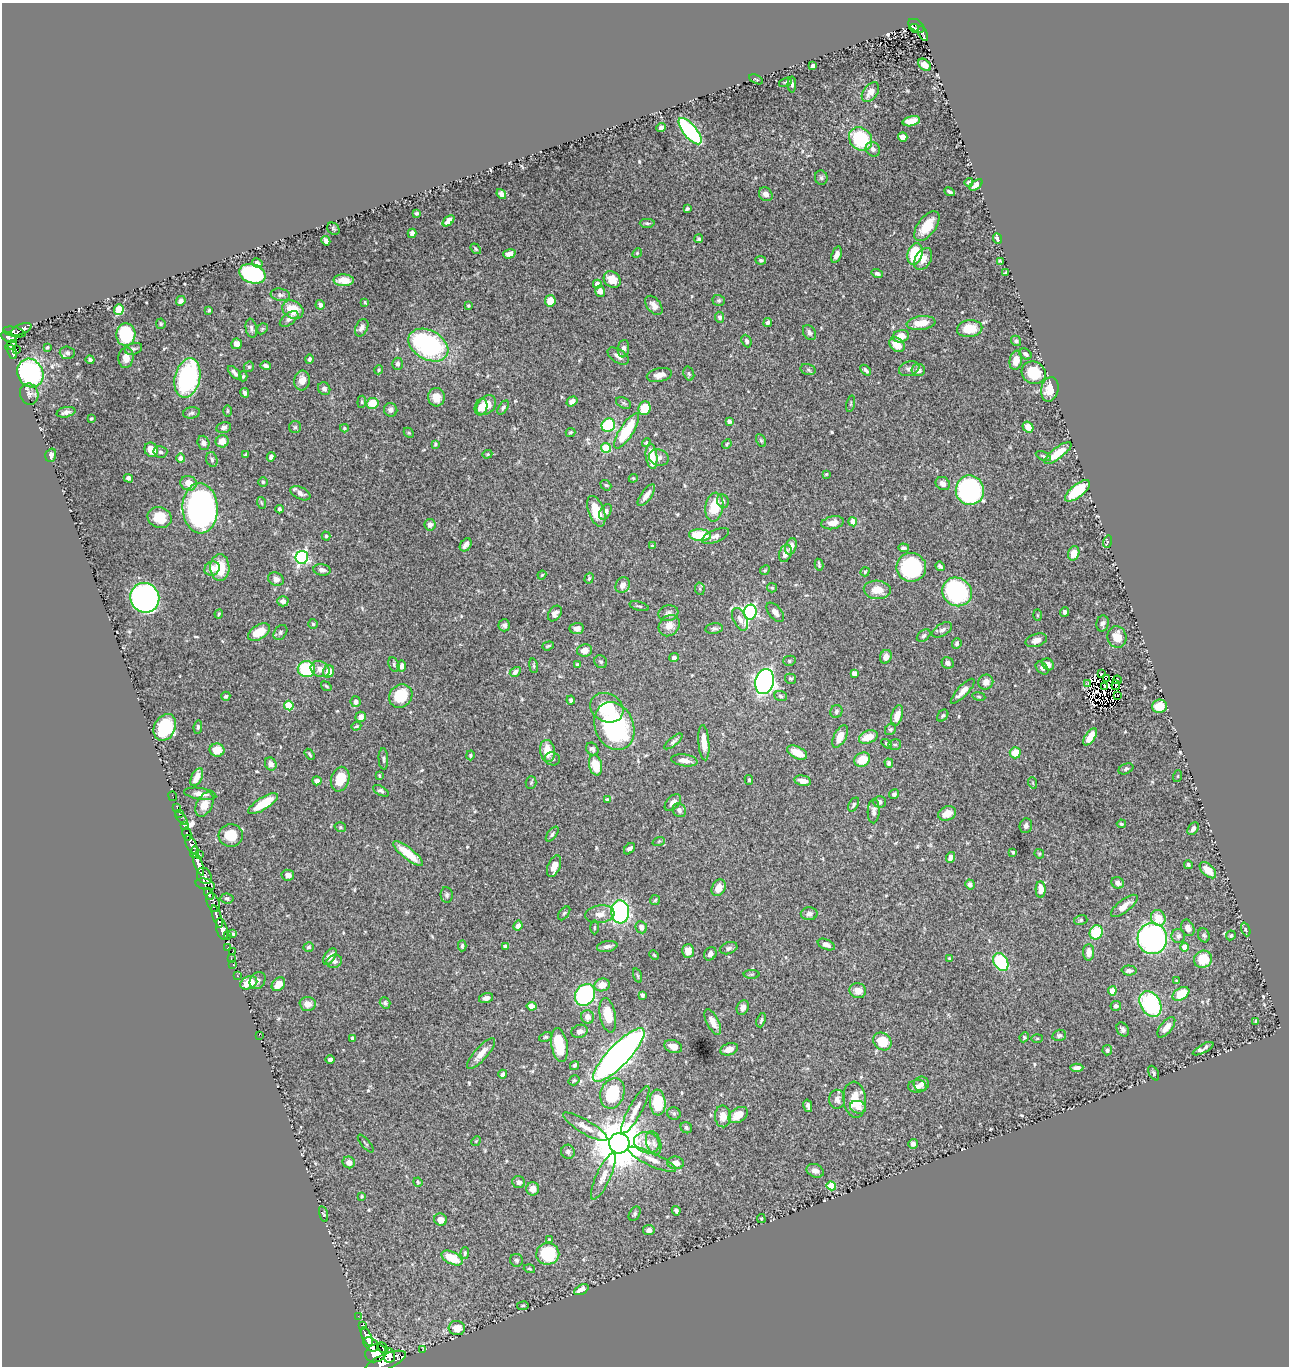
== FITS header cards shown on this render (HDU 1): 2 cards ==
NAXIS1  =                 1287
NAXIS2  =                 1364

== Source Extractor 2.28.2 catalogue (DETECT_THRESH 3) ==
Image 1287 x 1364 px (HDU 1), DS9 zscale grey, 1 PNG px = 1 image px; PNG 1291 x 1368 px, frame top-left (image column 1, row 1364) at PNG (2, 3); each listed source drawn as its Kron ellipse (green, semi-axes under 4 px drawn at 4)
Background 0.792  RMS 0.016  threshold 0.0467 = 3 sigma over >= 5 px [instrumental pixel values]
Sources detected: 563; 4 with non-positive FLUX_AUTO (blend fragments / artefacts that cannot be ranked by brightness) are neither listed nor drawn; of the other 559, the 500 brightest by FLUX_AUTO listed and drawn (59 fainter detections omitted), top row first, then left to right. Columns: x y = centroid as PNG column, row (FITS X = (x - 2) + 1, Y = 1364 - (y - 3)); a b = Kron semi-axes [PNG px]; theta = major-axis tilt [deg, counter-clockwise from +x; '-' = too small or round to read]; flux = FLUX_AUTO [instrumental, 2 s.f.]
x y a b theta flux
917 26 9 5 -35 93
914 28 5 3 - 18
923 34 8 4 -63 100
925 65 7 5 -42 9
813 66 4 4 - 3.9
756 79 7 3 -26 1.4
785 82 6 4 18 1.3
792 85 8 4 -89 2.8
870 92 11 7 52 8.3
911 121 9 5 13 12
661 128 5 4 - 4.9
690 131 16 6 -50 140
903 137 5 4 - 8.6
861 139 12 10 -45 61
873 149 8 6 -45 3.6
821 178 7 6 - 2.3
969 182 4 3 - 1.8
976 185 7 4 37 4.1
949 192 5 3 - 1.9
501 194 5 4 - 3
766 194 7 6 - 6
687 209 4 3 - 2.4
417 213 4 3 - 1.5
448 221 7 4 43 7.9
647 223 7 4 0 1.6
927 226 17 9 53 23
333 229 7 5 -46 1.5
412 233 4 4 - 4.2
699 239 4 4 - 1.7
997 239 5 3 - 4.1
326 241 5 4 - 4.1
476 249 6 4 -50 1.5
637 253 5 4 - 1.3
509 254 6 4 15 6.1
915 254 11 7 75 50
836 255 8 4 70 4.9
923 259 12 8 59 9.8
761 260 5 4 - 1.9
1000 261 4 3 - 1.6
257 263 5 4 - 3.4
1005 273 3 3 - 1.4
252 274 13 9 -19 130
877 274 5 4 - 2.6
344 280 10 5 -1 11
612 280 9 7 -38 16
597 284 4 4 - 6.3
600 291 5 5 - 6
280 295 10 6 -7 2.8
719 300 6 5 - 1.8
181 301 5 4 - 3.9
550 301 6 5 - 16
365 302 4 2 - 1.2
320 305 5 4 - 3.9
654 305 11 7 -52 7.1
468 306 4 3 - 1.2
119 309 5 4 - 41
209 310 4 3 - 1.5
293 310 11 8 -31 22
720 317 5 4 - 2.7
289 319 11 5 38 4.2
768 322 5 4 - 2.7
921 323 14 7 7 16
161 324 5 4 - 1.3
251 328 9 5 -80 3.1
362 328 9 6 63 3.9
21 329 11 5 23 270
262 329 6 4 47 1.5
970 329 13 8 5 22
14 332 11 5 -12 410
809 332 8 6 -59 3.4
126 334 11 9 88 57
901 336 8 6 16 14
9 337 8 4 -26 390
746 341 6 5 - 2.8
1016 341 5 4 - 2.5
237 344 5 5 - 4.9
11 345 6 4 31 240
428 345 21 14 -30 170
897 345 8 6 -38 15
47 347 4 3 - 1.4
16 349 3 2 - 8.5
134 349 9 5 16 2.7
623 349 9 5 81 4.6
12 352 7 3 -69 180
67 353 7 6 - 2.9
1026 354 6 5 - 2.9
618 356 12 6 -34 5.1
126 358 10 7 85 8.2
309 359 5 4 - 2.5
90 360 4 3 - 2.4
1016 360 10 6 79 11
397 364 6 5 - 2.9
266 366 5 4 - 3.1
249 367 5 4 - 1.5
808 369 8 5 -15 2.4
909 369 10 7 19 4.4
379 370 5 4 - 1.4
866 370 6 3 -44 3
918 370 7 6 - 5.1
30 373 15 12 -63 160
235 373 9 4 -44 3.6
1034 373 12 11 - 35
689 374 7 5 -72 2
659 375 13 6 13 8.3
243 376 5 4 - 1.4
187 378 20 12 77 130
302 380 10 8 83 8.8
324 389 6 6 - 3.9
1050 389 12 8 78 16
245 393 5 4 - 3.1
29 394 11 9 -72 4.7
436 397 9 8 - 12
572 401 6 4 36 6.1
362 402 6 4 84 1.3
373 403 6 5 - 22
623 403 8 5 -28 2
851 404 8 3 77 1.5
486 405 11 8 46 17
481 407 8 6 73 8.6
503 408 8 4 59 2.2
645 408 7 6 - 29
391 410 7 6 - 4.4
228 411 6 4 89 1.3
66 412 9 5 13 4.4
192 413 9 5 10 2.8
91 418 3 2 - 1.3
729 421 4 4 - 3.4
608 425 7 6 - 73
224 427 7 5 13 3.7
295 427 6 6 - 2.2
1028 427 6 5 - 9.1
344 428 4 3 - 1.2
627 431 20 6 57 57
570 432 5 4 - 1.7
409 433 6 4 -44 1.7
761 440 7 4 -62 1.6
222 441 6 6 - 10
203 443 7 6 - 3.6
646 443 5 4 - 1.8
435 444 3 3 - 1.2
727 444 5 4 - 1.4
606 448 5 4 - 44
151 450 7 6 - 12
160 452 7 6 - 2.8
1058 453 16 5 37 20
487 454 5 4 - 1.3
51 455 7 5 74 5.8
246 455 4 3 - 1.7
651 456 13 5 -83 23
1043 456 8 4 -25 1.9
271 457 4 4 - 3.9
180 458 4 4 - 6.7
659 458 10 8 -18 4.5
212 460 7 5 -74 2.3
826 474 3 2 - 1.1
128 478 5 4 - 2.6
633 478 4 4 - 1.1
263 482 5 5 - 1.9
188 483 8 7 - 12
943 484 7 6 - 5.7
606 485 6 4 -40 1.4
970 490 15 14 - 180
1077 491 15 6 39 43
300 493 11 6 -26 5
646 495 13 5 54 7.9
723 501 7 5 -66 2.9
262 503 6 3 -70 1.3
714 507 14 9 81 30
200 508 25 17 -87 400
280 509 4 3 - 2.1
596 511 16 8 -70 21
605 512 8 5 59 4.4
159 518 12 10 -23 20
853 522 4 4 - 15
833 523 11 6 11 9
430 525 5 5 - 4.5
700 535 11 5 -3 41
326 536 4 4 - 1.3
715 536 14 6 22 4.1
1107 542 6 3 72 1.2
466 545 7 5 54 3.8
652 546 4 3 - 1.3
791 546 8 5 72 6.7
904 548 5 3 - 2.6
785 553 9 6 71 7.1
1074 553 7 5 73 14
302 557 6 6 - 190
819 565 6 2 -78 1.6
940 566 5 3 - 2.3
911 567 15 14 - 98
212 568 8 7 - 8.2
220 568 13 9 -87 26
322 570 8 5 -7 5
765 570 5 4 - 1.2
865 572 5 3 - 1.1
542 575 4 3 - 1.2
589 578 6 4 71 1.5
276 579 8 6 -26 6.1
623 585 8 6 59 6.5
772 588 5 4 - 1.4
700 589 6 5 - 1.8
877 590 13 9 -4 15
957 592 15 14 - 180
145 598 15 14 - 390
283 601 5 5 - 5
639 606 10 3 -15 1.8
750 612 7 6 - 210
775 612 11 6 -50 5.5
1065 612 5 4 - 3.3
668 613 10 8 11 4.5
219 614 4 3 - 1.1
555 614 8 6 56 5.1
1037 615 6 4 -88 1.2
740 619 12 6 -66 6.4
1102 623 8 6 77 3.4
313 624 5 5 - 1.5
504 625 6 6 - 3.3
669 626 11 9 46 10
577 628 7 5 5 5
714 629 9 5 9 2.5
942 630 11 6 32 4
259 632 12 7 31 22
280 632 8 6 53 2.4
924 636 7 5 39 2.2
1117 637 11 9 -73 15
1036 640 11 6 18 7.6
957 643 5 4 - 2.3
548 646 6 3 19 1.3
584 650 8 6 11 7.9
886 657 7 5 69 7.9
674 658 5 4 - 3.4
789 661 6 5 - 2.3
601 662 7 6 - 2.3
948 663 6 5 - 3.9
394 664 7 5 -65 1.9
1048 664 6 5 - 5.2
577 665 4 4 - 2.6
402 666 6 4 -90 3.8
533 666 7 4 -81 1.6
1042 668 7 5 -43 2.8
306 669 8 8 - 61
320 669 10 7 -25 6.3
329 671 6 5 - 13
515 672 6 4 32 3.5
854 673 4 4 - 8
1101 674 3 2 - 1.1
1106 678 3 2 - 1.3
790 679 6 5 - 1.6
1117 680 4 3 - 4.2
764 681 12 9 76 390
986 682 8 7 - 6.6
1088 683 4 2 - 1.4
1116 685 5 2 - 1.7
326 686 6 3 -36 1.4
1104 686 3 2 - 1.9
963 691 16 5 47 8.4
1117 695 3 2 - 1.5
226 696 5 4 - 2
401 696 12 11 - 36
781 696 6 5 - 2.1
979 696 6 3 -9 1.2
571 700 4 4 - 2.5
355 702 5 5 - 4.2
289 706 5 4 - 38
1160 706 7 6 - 18
607 708 17 14 -29 38
836 711 6 6 - 2.7
897 716 11 5 73 11
943 716 7 4 50 2
361 717 5 5 - 5.2
356 726 5 3 - 1.3
614 726 25 19 -67 150
165 727 14 10 62 48
198 727 7 4 84 1.9
890 729 6 5 - 1.6
840 736 12 6 63 15
868 737 10 6 23 17
1090 737 10 5 57 16
673 741 11 4 39 2.7
704 743 18 5 -86 13
887 744 6 4 -33 1.9
895 745 6 5 - 2.1
592 749 7 5 -50 2.9
217 750 7 6 - 14
547 751 11 7 -80 19
797 752 11 6 -25 13
1015 753 5 5 - 17
310 754 6 3 -57 1.6
470 755 5 4 - 1.4
383 759 11 5 -88 2.5
552 759 7 6 - 2.3
684 760 13 6 -8 8.3
862 760 8 6 31 19
889 763 4 4 - 3.1
271 764 7 5 -63 5.2
595 765 10 6 -78 21
1126 769 8 5 24 2.2
379 776 4 3 - 1.3
1178 776 6 4 71 1.3
197 777 9 5 63 9.7
340 779 12 9 75 23
749 780 5 3 - 1.8
317 781 4 4 - 5.5
803 781 8 5 -11 8.1
531 783 6 5 - 1.6
1033 783 6 3 -72 1.1
381 791 8 4 -28 2.5
200 794 16 6 -9 7.6
894 794 5 4 - 2.5
173 796 5 2 - 12
607 799 4 4 - 1.1
879 802 6 6 - 4.3
673 803 10 6 48 6.8
204 804 13 8 64 12
263 804 17 6 32 28
854 805 7 4 58 2.3
177 808 3 2 - 9.4
679 810 7 6 - 4.2
874 811 12 6 88 4.4
179 813 2 2 - 8.6
947 813 9 7 23 11
181 818 8 3 -47 55
1121 824 4 3 - 1.6
184 825 4 3 - 120
1026 826 7 6 - 3.6
340 827 6 4 -15 1.7
1193 829 7 5 57 3.3
187 834 7 3 -76 150
552 834 9 4 53 2.1
231 835 12 11 - 20
659 841 6 4 19 1.2
191 844 10 5 -64 1000
630 849 6 4 45 3.4
194 852 6 3 73 450
1013 852 4 3 - 1.7
199 854 4 3 - 150
408 854 18 5 -38 26
1039 854 5 4 - 1.4
950 857 5 4 - 4.8
199 864 11 4 -70 1700
1188 865 4 3 - 1.9
554 866 11 6 68 12
1208 870 10 6 -45 13
288 875 6 5 - 4.9
204 876 8 7 - 970
1118 883 6 5 - 5.4
205 884 10 5 -14 440
970 884 5 4 - 3.5
719 888 9 6 63 9.4
1041 890 8 5 -90 12
209 894 6 4 -59 620
447 895 8 6 -83 2.4
227 898 6 5 - 2
655 900 5 5 - 1.5
213 902 10 6 -68 510
1124 906 16 6 38 10
620 912 11 9 -85 190
564 913 8 4 52 1.8
600 914 15 9 7 8.9
809 914 8 6 1 3.9
217 917 12 4 -71 1100
1158 918 8 7 - 19
1081 920 6 5 - 1.7
518 926 5 4 - 4.1
594 927 7 3 89 1.2
641 927 6 5 - 4.9
1188 928 8 6 -65 6.4
222 929 11 5 -74 1400
1246 929 7 3 -69 1.4
1096 932 7 6 - 39
233 934 4 3 - 1.8
228 935 3 2 - 74
1204 935 7 5 -70 2.3
1231 935 5 4 - 1.7
1178 936 7 6 - 3.1
1152 938 15 15 - 260
826 945 9 5 -23 4.6
462 946 6 4 88 2.1
505 946 4 4 - 3.3
607 946 10 5 9 4.3
309 947 5 4 - 1.8
1184 947 4 4 - 7.5
227 948 3 2 - 26
729 948 9 5 18 2.8
688 951 7 6 - 13
233 952 4 2 - 23
1089 952 8 5 89 9.1
710 954 7 6 - 3.8
654 955 5 3 - 1.1
330 956 9 5 57 7
231 958 3 2 - 9.9
949 958 4 3 - 1.2
1203 959 9 8 - 26
334 961 8 6 20 3.2
1001 962 9 7 -59 67
233 964 3 2 - 18
1129 970 7 5 -3 3.2
752 974 8 4 0 1.8
237 975 3 2 - 21
638 976 7 3 -71 1.4
258 980 9 7 54 3.8
1176 981 3 3 - 1.3
249 983 9 6 24 19
278 984 7 6 - 13
602 985 8 6 18 12
858 991 8 7 - 8.8
1112 991 4 4 - 16
1181 994 9 6 32 30
585 995 11 9 55 140
642 995 4 4 - 2.9
486 998 7 5 14 5.2
385 1003 6 5 - 2.3
308 1004 8 7 - 9.2
1150 1004 14 10 -59 110
532 1006 5 4 - 5.3
1116 1006 5 5 - 3.1
743 1008 7 6 - 5
608 1015 17 8 -79 23
588 1017 7 6 - 6.1
761 1020 7 4 71 1.7
713 1022 14 6 -63 8.6
1256 1022 4 3 - 1.5
1166 1027 12 6 51 8.5
1123 1029 7 5 -60 3
580 1031 8 6 17 3.6
259 1035 2 2 - 59
1059 1035 7 5 16 2.5
546 1037 7 4 25 1.5
1024 1037 5 4 - 1.6
352 1038 4 3 - 2
1037 1038 5 3 - 1.2
882 1041 10 8 -40 25
559 1045 17 8 -81 33
673 1047 9 6 -19 7.2
729 1049 9 6 18 8.9
1203 1049 11 4 29 3.9
1107 1050 5 4 - 2.5
481 1054 19 6 49 11
619 1055 35 10 47 620
330 1059 4 3 - 3.1
574 1065 5 4 - 1.8
1077 1068 6 4 3 4.5
1154 1073 8 4 -62 1.9
503 1074 4 4 - 3
574 1080 6 5 - 1.7
921 1084 7 7 - 5
917 1086 9 6 1 6.3
612 1093 16 11 70 50
837 1099 9 8 - 5.5
855 1100 18 11 -85 22
658 1103 13 8 -86 43
808 1106 6 3 -77 3
858 1107 8 6 -18 5.2
635 1110 26 6 61 11
674 1113 7 6 - 2
738 1115 10 7 32 15
723 1116 11 8 -87 11
585 1127 25 7 -31 9.9
686 1128 6 5 - 2.1
476 1141 5 4 - 1.1
366 1143 11 3 -50 1.3
619 1143 10 10 - 6400
647 1143 13 10 -15 12
654 1143 12 7 -74 5.2
913 1144 5 5 - 4
568 1152 7 6 - 3.6
652 1159 26 6 -25 12
349 1162 6 5 - 7.2
676 1163 8 6 -4 8.3
815 1171 9 6 -24 6.2
603 1176 25 7 65 11
418 1182 4 3 - 1.1
519 1182 6 5 - 3.8
831 1186 4 4 - 26
533 1189 6 6 - 8.9
362 1196 3 3 - 1.4
676 1211 5 3 - 2.5
323 1214 8 4 -75 1.5
635 1214 8 5 60 2.1
440 1219 6 6 - 6.8
761 1219 4 3 - 1.2
649 1230 6 5 - 4.9
550 1240 4 4 - 1.5
465 1253 6 4 88 1.7
548 1254 11 10 - 61
452 1258 11 6 -27 23
516 1260 6 6 - 2.4
529 1269 6 3 -19 1.3
581 1290 8 4 27 9.8
523 1306 6 3 8 1.1
358 1316 2 2 - 9.4
362 1326 4 3 - 82
457 1328 8 7 - 11
367 1337 10 4 -64 1300
371 1344 8 6 -41 1300
382 1347 6 3 -48 290
422 1350 2 2 - 7.8
376 1353 11 9 21 2100
389 1356 7 5 85 990
385 1362 22 7 23 3400
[59 fainter detections neither listed nor drawn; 4 non-positive-flux detections neither listed nor drawn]